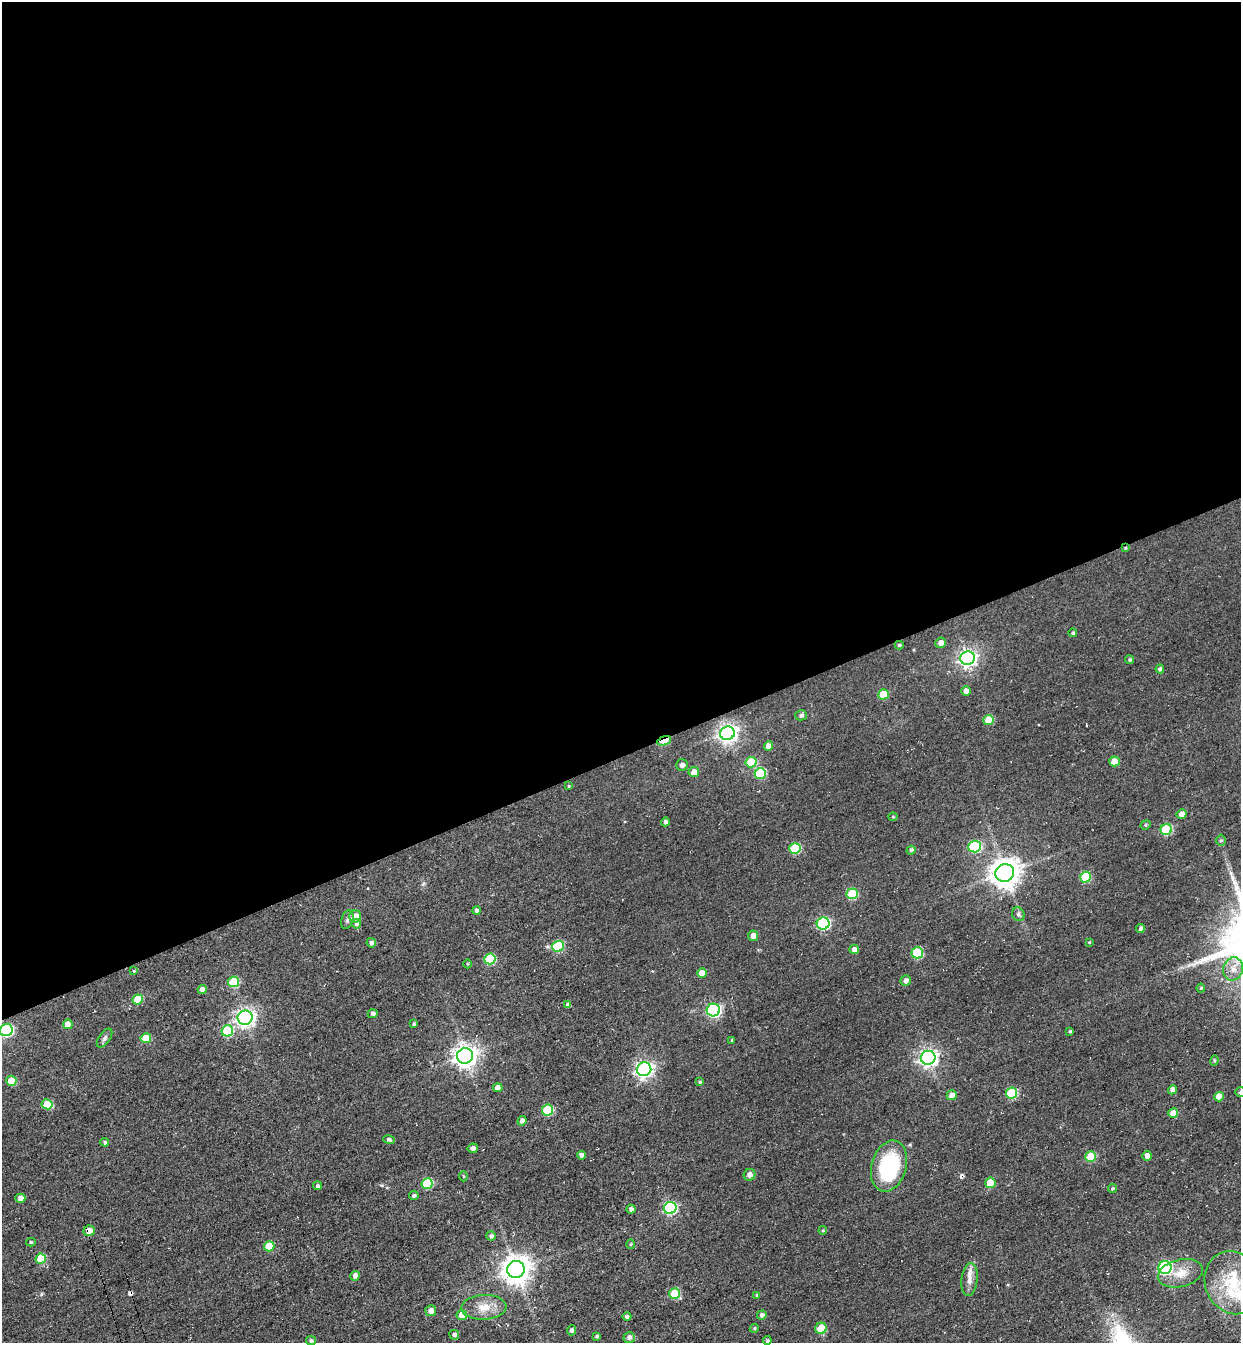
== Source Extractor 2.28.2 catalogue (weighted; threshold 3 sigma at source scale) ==
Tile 2 of 4 x 4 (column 2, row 1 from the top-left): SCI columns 1551-2789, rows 4088-5428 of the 5451 x 5491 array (HDU 1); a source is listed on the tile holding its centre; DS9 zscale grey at full resolution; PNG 1243 x 1345 px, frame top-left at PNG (2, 2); each listed source drawn as its Kron ellipse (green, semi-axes under 4 px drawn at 4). Shown black and unused: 56% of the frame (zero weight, under 3 of 4 exposures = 7% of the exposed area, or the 3 px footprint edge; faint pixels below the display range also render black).
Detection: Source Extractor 2.28.2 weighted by HDU 2 'WHT'; one run over the whole footprint, this tile lists its part. Background 0.0477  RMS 0.017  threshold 0.0769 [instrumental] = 3 sigma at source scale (4.5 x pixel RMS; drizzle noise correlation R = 1.50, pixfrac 1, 0.05/0.05 arcsec/px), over >= 5 px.
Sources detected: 133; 2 cosmic-ray / hot-pixel residue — neither listed nor drawn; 3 inside a brighter listed object's ellipse — not listed separately; the other 128 listed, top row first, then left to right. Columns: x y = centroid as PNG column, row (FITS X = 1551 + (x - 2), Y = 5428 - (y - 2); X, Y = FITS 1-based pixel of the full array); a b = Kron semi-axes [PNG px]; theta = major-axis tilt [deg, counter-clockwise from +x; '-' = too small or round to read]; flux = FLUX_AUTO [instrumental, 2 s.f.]
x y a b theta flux
1125 548 4 4 - 1.6
1073 633 4 4 - 2.9
941 643 5 5 - 9.2
899 645 4 4 - 2.7
968 658 7 7 - 670
1130 660 4 4 - 3
1160 669 4 4 - 4.6
966 691 4 4 - 9.9
883 694 5 5 - 34
801 715 6 5 - 4.2
989 720 5 5 - 39
727 733 7 7 - 800
664 741 7 4 20 52
768 746 5 4 - 12
1114 761 5 5 - 24
751 762 5 5 - 62
682 765 6 5 - 5.5
694 772 5 5 - 15
760 773 6 5 - 94
569 786 4 4 - 1.6
1181 814 5 5 - 10
893 817 4 4 - 1.8
665 822 4 4 - 5.6
1146 825 5 4 - 2.4
1166 829 6 5 - 97
1221 840 6 4 90 2.8
975 847 6 6 - 140
795 848 5 5 - 79
911 850 4 4 - 4
1005 873 9 9 - 2200
1085 877 5 5 - 78
852 894 5 5 - 79
477 910 4 4 - 4.5
1018 914 7 6 - 4.9
355 916 6 6 - 18
347 920 9 6 72 4.6
823 923 6 6 - 200
356 924 5 4 - 4.5
1140 928 4 4 - 5.1
753 936 5 5 - 9.8
1089 942 4 3 - 1.7
371 943 5 4 - 5.4
558 946 6 5 - 78
854 949 5 4 - 7.3
917 953 5 5 - 96
490 959 5 5 - 91
467 964 4 3 - 1.6
1233 969 11 10 - 17
134 971 4 3 - 1.4
702 973 5 5 - 18
906 980 5 5 - 6.5
234 982 5 5 - 76
1201 988 4 4 - 1.7
202 989 4 4 - 11
138 999 5 5 - 38
568 1005 4 4 - 6.5
713 1010 6 6 - 280
373 1014 5 4 - 4.4
245 1018 7 7 - 790
68 1024 5 4 - 18
414 1024 4 4 - 2.6
6 1030 6 6 - 210
227 1031 6 5 - 84
1070 1031 4 3 - 2.5
105 1038 11 5 54 4.6
146 1038 5 5 - 41
732 1040 4 3 - 2.4
465 1056 8 7 - 1300
928 1058 7 7 - 680
1214 1060 5 4 - 2.2
644 1069 7 6 - 630
11 1081 5 5 - 31
700 1082 4 4 - 2.7
498 1088 5 4 - 14
1172 1090 5 4 - 8.2
1240 1092 5 5 - 2.9
1012 1093 5 5 - 87
952 1095 5 5 - 14
1219 1097 5 5 - 19
47 1104 5 5 - 40
548 1110 5 5 - 80
1173 1113 5 5 - 21
522 1121 5 4 - 7.2
389 1139 6 4 -12 4.3
105 1142 4 4 - 3.7
473 1148 5 5 - 6.5
581 1155 4 4 - 7.2
1147 1156 5 4 - 8.6
1091 1157 5 5 - 57
889 1166 26 17 74 150
750 1175 6 5 - 8.3
464 1176 5 3 - 1.9
990 1183 5 5 - 35
427 1184 5 5 - 85
317 1186 4 4 - 3.7
1112 1188 4 4 - 2.6
414 1195 5 4 - 3.1
20 1198 5 4 - 9.3
670 1208 6 6 - 200
631 1209 4 4 - 5.1
823 1230 4 4 - 1.9
89 1231 5 5 - 14
491 1236 5 4 - 4.3
31 1242 5 4 - 2.4
631 1244 5 4 - 2
269 1246 5 5 - 52
41 1259 5 5 - 50
1165 1267 6 6 - 240
516 1270 9 8 - 2100
1180 1273 23 13 13 27
355 1276 5 4 - 7.2
970 1279 16 8 84 14
1233 1283 32 28 -65 97
675 1293 5 5 - 61
757 1296 4 4 - 2.1
484 1307 22 12 3 27
431 1311 5 5 - 10
462 1315 5 5 - 17
762 1315 5 4 - 4.9
627 1317 4 4 - 3.8
754 1328 5 4 - 2.3
821 1328 6 5 - 44
571 1330 5 4 - 5
454 1335 5 5 - 4.9
597 1336 4 3 - 3.3
629 1337 5 5 - 6.3
311 1341 5 4 - 3.9
767 1341 4 4 - 3.5
Overlapping masked pixels (flux is a lower limit): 3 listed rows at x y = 1125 548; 664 741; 89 1231
Isophote crosses this tile's border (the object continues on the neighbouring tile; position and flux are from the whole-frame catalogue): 3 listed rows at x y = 6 1030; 1240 1092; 1233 1283